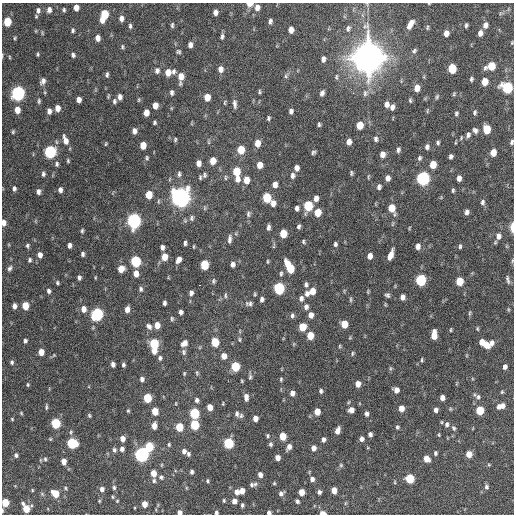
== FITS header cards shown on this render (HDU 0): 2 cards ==
NAXIS1  =                  512 / Axis length
NAXIS2  =                  512 / Axis length

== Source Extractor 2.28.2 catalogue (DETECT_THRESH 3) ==
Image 512 x 512 px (HDU 0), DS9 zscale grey, 1 PNG px = 1 image px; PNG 516 x 516 px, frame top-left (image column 1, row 512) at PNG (2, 3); no overlay
Background 1050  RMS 33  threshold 100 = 3 sigma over >= 5 px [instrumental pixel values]
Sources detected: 367; all 367 listed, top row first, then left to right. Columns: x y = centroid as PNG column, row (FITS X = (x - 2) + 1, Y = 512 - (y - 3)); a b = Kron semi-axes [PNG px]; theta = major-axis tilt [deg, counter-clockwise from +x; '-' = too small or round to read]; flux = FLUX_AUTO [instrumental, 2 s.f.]
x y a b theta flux
250 4 5 4 - 1.7e+04
367 4 5 4 - 2.6e+03
76 7 5 4 - 1.6e+04
257 7 8 6 85 1.2e+04
38 10 9 7 86 8.9e+03
49 10 7 5 82 9.2e+03
64 10 5 4 - 3.3e+03
215 12 5 4 - 1.0e+04
105 14 7 5 82 6.1e+04
121 18 6 4 -86 1.0e+04
102 20 6 4 -81 1.3e+04
270 21 6 4 82 5.9e+03
7 22 6 5 - 6.3e+04
410 24 10 5 59 1.7e+04
172 25 6 4 84 3.9e+03
466 25 4 3 - 3.9e+03
485 25 7 6 - 1.2e+04
130 26 6 4 -84 4.4e+03
348 28 8 6 67 6.0e+03
427 28 6 4 83 2.9e+03
73 30 5 3 - 3.9e+03
291 30 6 5 - 1.4e+04
36 31 5 3 - 2.0e+03
42 33 6 3 -72 2.4e+03
446 33 5 4 - 1.3e+04
480 33 6 5 - 1.1e+04
222 36 8 5 77 5.6e+03
15 38 5 3 - 2.7e+03
98 38 6 4 -84 1.1e+04
512 43 5 3 - 2.2e+03
190 45 6 5 - 9.4e+03
122 47 7 3 -90 3.0e+03
414 51 6 5 - 4.3e+03
178 52 6 5 - 3.9e+03
38 54 5 3 - 2.8e+03
2 55 7 2 80 2.0e+03
73 55 5 4 - 4.9e+03
9 57 5 3 - 2.1e+03
368 57 13 11 86 3.9e+06
323 59 6 5 - 8.3e+03
491 66 7 6 - 5.2e+04
221 69 7 5 86 1.3e+04
452 69 7 5 87 6.4e+04
157 71 7 6 - 7.7e+03
173 71 7 6 - 6.5e+03
168 72 7 5 84 2.1e+04
107 74 6 4 82 4.4e+03
286 76 7 6 - 4.9e+03
181 77 9 5 86 2.3e+04
336 77 8 4 86 4.0e+03
471 79 5 3 - 4.1e+03
43 81 8 6 59 9.1e+03
485 82 6 5 - 2.9e+04
507 87 7 6 - 1.8e+05
417 88 6 5 - 2.0e+04
172 92 6 4 89 5.5e+03
259 92 5 4 - 3.1e+03
18 93 7 6 - 5.1e+05
322 93 6 4 67 7.3e+03
353 93 3 3 - 2.4e+03
365 93 10 7 88 8.8e+03
454 94 6 4 70 2.8e+03
120 97 6 4 90 9.2e+03
207 97 6 5 - 2.4e+04
437 97 7 4 64 3.4e+03
79 100 5 4 - 1.3e+04
139 100 6 3 82 2.3e+03
410 100 6 3 -80 3.2e+03
39 101 6 4 90 3.8e+03
114 101 7 5 80 5.2e+03
225 103 7 3 89 2.9e+03
235 104 10 5 -85 8.6e+03
386 104 6 5 - 9.7e+03
155 105 6 4 90 1.8e+04
392 107 7 5 76 9.1e+03
57 108 6 5 - 1.7e+04
17 110 6 5 - 2.2e+04
49 111 6 5 - 1.0e+04
291 111 5 4 - 6.3e+03
475 112 6 4 71 4.0e+03
146 113 6 5 - 1.8e+04
456 113 5 4 - 3.7e+03
268 118 5 4 - 3.9e+03
154 122 4 3 - 3.6e+03
319 124 5 3 - 3.6e+03
360 125 6 5 - 3.4e+04
487 129 6 5 - 5.6e+04
475 130 7 5 -56 6.6e+03
134 131 5 4 - 1.0e+04
13 132 5 4 - 2.8e+03
468 135 7 6 - 6.4e+03
376 139 7 5 -85 6.2e+03
65 140 10 5 -72 1.7e+04
175 140 5 4 - 2.9e+03
208 142 6 4 -71 2.7e+03
349 142 6 5 - 1.3e+04
512 142 6 4 69 4.4e+03
257 143 7 5 88 2.0e+04
438 143 5 4 - 4.4e+03
106 144 5 3 - 2.2e+03
143 145 6 5 - 2.7e+04
427 147 6 5 - 6.6e+03
241 150 7 6 - 4.0e+04
398 150 6 4 75 5.5e+03
50 152 7 6 - 2.9e+05
313 152 5 4 - 4.2e+03
493 152 6 5 - 2.7e+04
382 154 6 5 - 1.2e+04
451 156 5 4 - 5.6e+03
147 158 6 4 -78 3.2e+03
419 158 6 5 - 4.2e+03
68 161 5 4 - 2.9e+03
213 161 6 5 - 2.3e+04
198 163 6 4 89 1.3e+04
57 164 6 5 - 4.6e+03
259 165 6 5 - 2.0e+04
433 165 6 5 - 3.3e+04
297 168 6 4 84 1.0e+04
236 171 7 5 -88 4.8e+04
351 173 6 4 -90 3.5e+03
43 174 6 4 -88 5.0e+03
179 174 8 5 89 5.2e+03
204 175 7 5 89 4.5e+03
292 175 7 5 -84 7.0e+03
368 176 7 3 87 2.4e+03
200 177 5 4 - 3.1e+03
225 178 8 4 -90 3.3e+03
387 178 6 5 - 1.1e+04
423 178 7 6 - 4.4e+05
459 178 5 4 - 1.1e+04
237 179 8 6 83 1.2e+04
246 180 7 5 -90 2.4e+04
275 184 6 5 - 1.3e+04
379 187 6 4 73 6.4e+03
14 188 6 4 89 5.2e+03
60 190 5 4 - 8.2e+03
453 190 6 4 80 3.4e+03
38 192 6 4 -83 7.4e+03
149 195 6 5 - 3.7e+04
181 197 8 7 - 1.6e+06
267 198 6 5 - 7.9e+04
316 198 6 5 - 1.1e+04
482 202 7 6 - 5.8e+03
273 203 7 6 - 1.2e+04
308 206 7 5 83 1.0e+05
297 208 5 4 - 6.7e+03
392 208 8 6 -75 3.5e+04
466 212 5 4 - 7.6e+03
318 213 6 5 - 3.4e+04
248 214 9 6 84 5.5e+03
192 218 8 5 74 4.9e+03
134 221 7 6 - 6.0e+05
4 223 6 4 -87 1.2e+04
268 227 6 3 88 6.4e+03
299 227 5 3 - 4.6e+03
512 227 10 4 -90 1.8e+04
82 231 6 4 80 3.5e+03
283 233 6 5 - 4.0e+04
498 236 8 7 - 1.2e+04
229 239 10 4 84 7.4e+03
303 242 5 4 - 3.2e+03
185 243 4 3 - 5.2e+03
335 244 4 3 - 4.4e+03
27 245 6 4 81 3.9e+03
69 245 5 4 - 8.0e+03
418 246 6 5 - 1.1e+04
460 246 6 4 89 3.6e+03
162 247 5 4 - 7.4e+03
83 254 5 3 - 5.2e+03
40 255 6 5 - 1.1e+04
390 255 10 4 69 1.9e+04
370 256 5 4 - 1.3e+04
164 257 6 5 - 2.6e+04
30 260 5 4 - 3.8e+03
179 260 6 4 60 1.2e+04
136 261 6 5 - 1.6e+05
267 261 5 2 - 2.2e+03
512 261 5 3 - 2.4e+03
232 264 5 4 - 8.5e+03
287 264 8 4 -77 1.8e+04
204 265 6 5 - 7.8e+04
10 268 7 5 57 5.5e+03
121 269 6 5 - 2.6e+04
290 269 9 6 -67 5.4e+04
136 274 6 5 - 1.6e+04
281 274 5 4 - 3.6e+03
79 277 5 4 - 5.4e+03
421 280 6 6 - 2.0e+05
508 280 11 4 -76 5.5e+03
213 281 7 5 77 3.9e+03
459 281 6 5 - 5.0e+04
57 283 4 4 - 3.1e+03
306 284 6 4 -81 5.2e+03
200 285 3 2 - 2.0e+03
279 288 7 6 - 2.0e+05
141 289 6 5 - 4.9e+03
48 291 6 4 -71 5.9e+03
312 291 6 5 - 2.1e+04
368 292 7 3 90 2.3e+03
191 293 6 5 - 7.0e+03
307 293 7 6 - 8.6e+03
255 294 4 4 - 2.6e+03
387 295 6 5 - 4.9e+03
225 296 7 4 86 3.5e+03
402 297 6 5 - 9.5e+03
262 299 5 4 - 5.9e+03
301 299 7 5 89 7.5e+03
351 299 7 3 -90 3.1e+03
164 303 4 3 - 5.3e+03
249 304 10 6 -3 6.5e+03
385 304 5 3 - 2.2e+03
14 306 5 4 - 8.9e+03
25 306 6 5 - 3.4e+04
306 307 7 5 87 7.7e+03
84 309 7 6 - 1.5e+04
127 309 6 5 - 1.3e+04
508 309 6 3 -72 2.2e+03
181 312 4 4 - 6.4e+03
469 313 8 3 79 3.1e+03
97 314 7 6 - 3.1e+05
292 315 6 4 88 5.0e+03
311 315 6 5 - 1.3e+04
172 319 6 4 -77 3.3e+03
344 324 6 5 - 3.5e+04
157 325 6 5 - 2.1e+04
149 326 8 5 -45 7.5e+03
302 327 6 5 - 4.0e+04
477 329 5 4 - 2.5e+03
451 330 5 3 - 2.3e+03
310 335 6 5 - 3.6e+04
434 335 8 5 87 2.8e+04
239 339 6 4 -84 3.0e+03
25 341 5 4 - 4.9e+03
215 342 6 5 - 5.5e+04
482 342 6 4 86 1.5e+04
154 343 7 5 -89 1.1e+05
184 343 7 6 - 1.4e+04
491 343 8 6 74 9.4e+03
486 345 7 5 -57 2.3e+04
340 346 6 3 90 2.4e+03
154 351 6 5 - 1.9e+04
41 352 5 5 - 2.0e+04
184 352 8 6 -82 6.0e+03
353 353 6 4 75 2.9e+03
224 356 6 5 - 1.5e+04
160 358 6 5 - 5.1e+03
422 360 5 3 - 2.9e+03
12 362 6 5 - 4.8e+03
113 364 5 4 - 7.9e+03
123 365 5 3 - 4.5e+03
235 366 6 5 - 8.8e+04
505 367 5 4 - 8.1e+03
390 368 6 4 -72 3.1e+03
184 373 5 4 - 2.5e+03
197 373 7 4 -88 3.2e+03
250 377 7 5 88 4.2e+03
142 379 5 4 - 7.2e+03
281 379 5 4 - 2.8e+03
242 381 4 3 - 2.2e+03
358 384 6 5 - 1.6e+04
28 385 5 4 - 2.8e+03
396 390 6 5 - 1.3e+04
321 391 5 4 - 5.0e+03
502 392 5 4 - 2.5e+03
292 393 5 5 - 1.1e+04
475 395 5 3 - 2.7e+03
246 397 7 4 -84 1.0e+04
478 397 8 7 - 5.6e+03
147 398 6 5 - 7.4e+04
442 398 5 4 - 1.0e+04
197 400 6 5 - 6.0e+03
349 402 6 3 70 2.4e+03
176 403 5 3 - 1.8e+03
223 404 5 3 - 1.9e+03
502 406 6 6 - 1.2e+04
46 407 7 3 88 3.6e+03
210 407 5 4 - 2.0e+04
499 407 6 4 58 6.0e+03
401 408 6 5 - 1.9e+04
351 410 6 6 - 1.2e+04
436 410 5 4 - 7.4e+03
480 410 6 5 - 5.4e+04
128 411 4 3 - 2.7e+03
155 411 6 5 - 3.2e+04
317 412 5 5 - 2.6e+04
21 413 5 4 - 2.6e+03
194 413 6 5 - 1.4e+05
237 414 7 5 -78 5.5e+03
366 414 5 4 - 6.5e+03
89 415 5 4 - 3.0e+03
241 416 6 6 - 4.6e+03
255 418 5 4 - 1.4e+04
12 419 4 4 - 2.3e+03
56 423 6 5 - 1.2e+05
447 424 7 6 - 7.2e+03
195 425 6 5 - 8.8e+04
154 426 6 4 84 1.7e+04
179 427 6 5 - 5.4e+04
397 427 5 4 - 3.7e+03
454 428 7 5 -53 4.3e+03
337 431 6 4 70 1.4e+04
71 432 6 5 - 3.5e+03
370 434 4 4 - 6.2e+03
439 435 5 3 - 2.0e+03
267 436 5 4 - 3.1e+03
283 436 6 5 - 4.0e+04
122 438 5 5 - 1.4e+04
361 439 5 4 - 8.5e+03
323 440 5 4 - 8.0e+03
72 443 6 6 - 1.5e+05
229 443 6 5 - 1.5e+05
169 444 5 4 - 2.9e+03
270 444 6 5 - 4.3e+03
149 446 6 5 - 8.4e+04
289 447 7 5 62 1.1e+04
313 448 5 5 - 1.1e+04
122 449 5 5 - 7.5e+03
114 450 6 5 - 5.0e+03
184 451 6 5 - 8.3e+03
435 453 5 4 - 4.0e+03
141 454 6 6 - 5.7e+05
188 454 5 4 - 4.9e+03
469 454 5 5 - 2.4e+04
16 455 6 4 -75 5.0e+03
277 458 5 4 - 1.1e+04
45 459 7 5 -89 4.1e+03
426 459 6 5 - 1.9e+04
64 461 5 4 - 1.6e+04
341 465 6 5 - 3.0e+03
192 472 4 4 - 5.3e+03
153 473 6 5 - 2.2e+04
260 475 5 4 - 9.9e+03
161 477 6 6 - 4.8e+03
410 478 6 5 - 7.8e+04
312 479 5 4 - 8.3e+03
154 481 6 4 90 4.0e+03
208 481 5 4 - 3.2e+03
274 483 4 4 - 2.6e+03
255 484 7 5 -23 4.9e+03
251 485 6 6 - 4.5e+03
486 487 6 4 -79 5.2e+03
65 488 5 4 - 2.7e+03
114 488 6 4 -88 3.9e+03
102 489 6 5 - 8.1e+03
32 490 4 3 - 2.0e+03
334 490 5 4 - 2.0e+04
242 491 5 5 - 1.6e+04
236 492 6 5 - 1.1e+04
301 492 5 5 - 2.4e+04
319 492 4 4 - 5.8e+03
55 493 6 5 - 4.4e+04
281 493 6 5 - 7.0e+03
112 497 5 3 - 2.3e+03
117 501 4 4 - 2.0e+03
224 501 5 3 - 2.8e+03
234 501 5 5 - 1.2e+04
297 501 5 4 - 4.6e+03
5 502 5 5 - 4.7e+04
23 503 4 3 - 3.8e+03
144 504 5 4 - 1.8e+04
242 505 5 4 - 4.4e+03
26 509 6 5 - 3.8e+04
2 511 5 2 - 3.1e+03
179 512 4 4 - 1.0e+04
269 512 4 4 - 6.7e+03
216 513 4 4 - 4.5e+03
323 513 5 3 - 1.8e+04
At the frame edge (FLAGS 8, measured only in part): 14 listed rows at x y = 250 4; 367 4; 512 43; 2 55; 512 142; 4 223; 512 227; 512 261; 5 502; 2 511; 179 512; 269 512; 216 513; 323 513